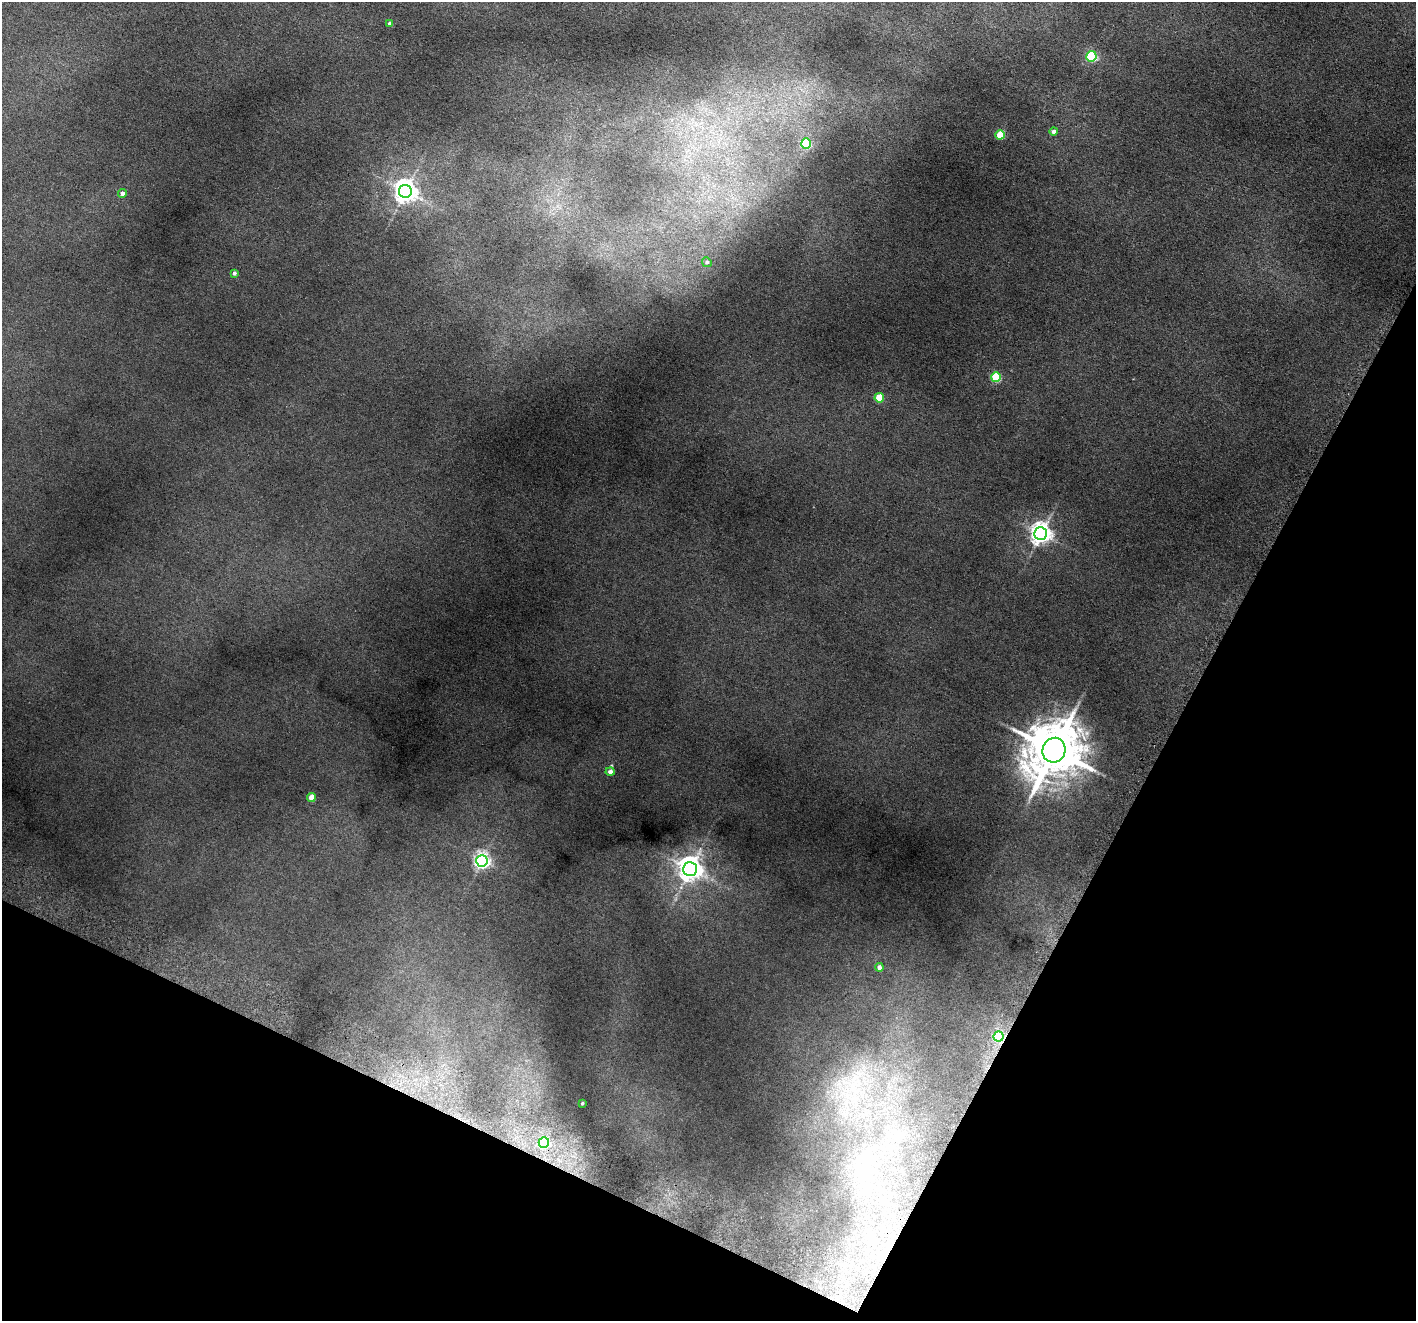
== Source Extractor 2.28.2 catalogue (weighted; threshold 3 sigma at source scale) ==
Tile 15 of 4 x 4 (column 3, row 4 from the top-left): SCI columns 2875-4288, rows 188-1506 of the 5748 x 5788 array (HDU 1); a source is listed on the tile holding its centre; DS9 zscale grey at full resolution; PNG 1418 x 1323 px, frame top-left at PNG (2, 2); each listed source drawn as its Kron ellipse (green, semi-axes under 4 px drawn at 4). Shown black and unused: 26% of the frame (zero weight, under 5 of 9 exposures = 3% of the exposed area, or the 3 px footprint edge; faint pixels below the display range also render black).
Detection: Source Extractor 2.28.2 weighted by HDU 2 'WHT'; one run over the whole footprint, this tile lists its part. Background 0.047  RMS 0.0046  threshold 0.0189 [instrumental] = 3 sigma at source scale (4.09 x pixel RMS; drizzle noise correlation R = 1.36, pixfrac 0.8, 0.05/0.05 arcsec/px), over >= 5 px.
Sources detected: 21; all 21 listed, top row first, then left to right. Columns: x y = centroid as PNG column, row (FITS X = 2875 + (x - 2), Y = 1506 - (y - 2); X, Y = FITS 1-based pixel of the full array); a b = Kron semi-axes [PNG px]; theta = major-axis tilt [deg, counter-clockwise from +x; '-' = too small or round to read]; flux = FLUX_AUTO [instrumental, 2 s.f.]
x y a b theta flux
389 23 4 3 - 0.46
1091 56 5 5 - 23
1053 131 4 4 - 0.87
1000 135 5 4 - 7.7
806 144 5 5 - 15
405 191 6 6 - 190
122 193 4 4 - 0.99
707 262 5 4 - 0.56
234 273 4 3 - 0.64
996 377 5 5 - 13
879 398 4 4 - 6.2
1041 534 6 6 - 160
1054 750 12 11 - 1400
610 772 4 4 - 1.2
311 797 4 4 - 3
482 861 6 5 - 79
690 869 7 7 - 220
879 967 4 4 - 0.8
998 1036 5 5 - 17
582 1103 3 2 - 0.29
544 1143 5 5 - 25
Overlapping masked pixels (flux is a lower limit): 1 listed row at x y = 998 1036